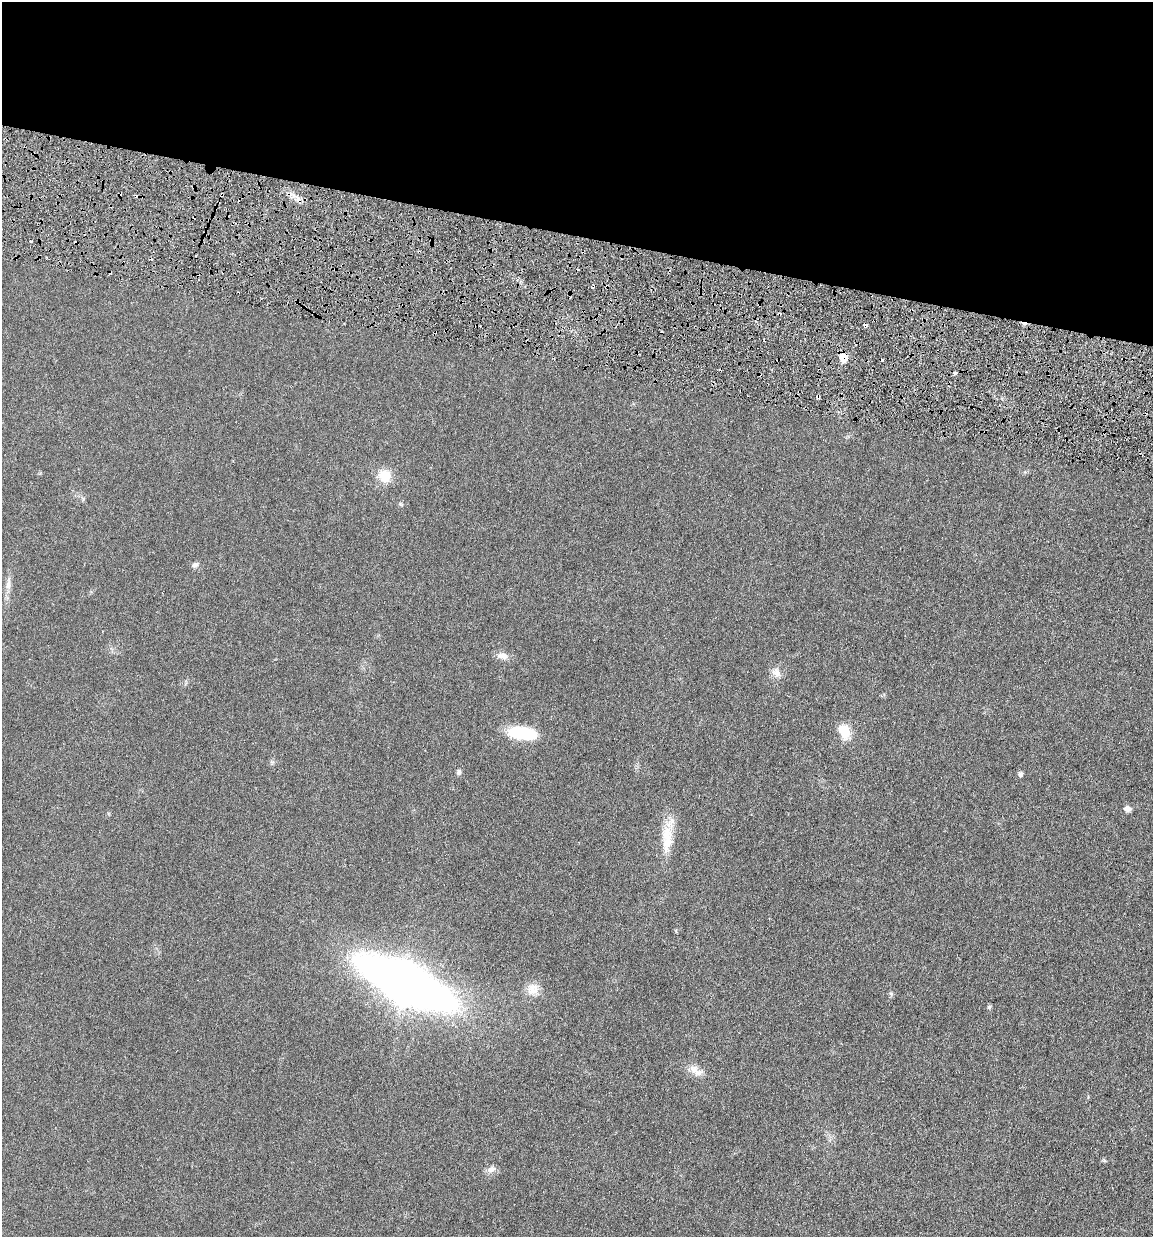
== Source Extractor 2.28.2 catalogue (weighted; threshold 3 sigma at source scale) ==
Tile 2 of 4 x 4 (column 2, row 1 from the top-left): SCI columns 1376-2526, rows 3722-4956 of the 4951 x 5000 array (HDU 1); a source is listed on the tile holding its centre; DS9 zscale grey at full resolution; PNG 1155 x 1239 px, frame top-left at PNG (2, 2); no overlay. Shown black and unused: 19% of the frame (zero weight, under 3 of 6 exposures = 1% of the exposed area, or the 3 px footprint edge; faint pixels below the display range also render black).
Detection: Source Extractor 2.28.2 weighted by HDU 2 'WHT'; one run over the whole footprint, this tile lists its part. Background 0.0394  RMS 0.0043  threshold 0.0178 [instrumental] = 3 sigma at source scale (4.09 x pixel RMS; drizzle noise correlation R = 1.36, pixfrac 0.8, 0.05/0.05 arcsec/px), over >= 5 px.
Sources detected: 30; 8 cosmic-ray / hot-pixel residue — not listed; the other 22 listed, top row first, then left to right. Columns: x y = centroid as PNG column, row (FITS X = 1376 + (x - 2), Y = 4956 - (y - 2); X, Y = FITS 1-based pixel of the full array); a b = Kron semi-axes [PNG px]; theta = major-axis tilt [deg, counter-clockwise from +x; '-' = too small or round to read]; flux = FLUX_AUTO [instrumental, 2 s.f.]
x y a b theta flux
222 195 4 2 - 0.62
299 201 10 4 -55 1.4
779 314 4 3 - 0.42
843 357 7 6 - 7.2
818 397 4 3 - 1.3
385 476 17 16 - 6.4
195 565 8 7 - 1.2
8 584 19 6 82 2.6
502 656 15 9 -6 2.7
776 673 13 10 -40 2.8
845 732 16 11 -58 8.3
522 733 28 13 -7 18
459 772 7 6 - 0.96
1020 774 5 5 - 1.2
1127 809 7 6 - 1.9
667 838 38 14 87 10
405 983 56 19 -26 620
533 989 17 15 57 4.6
891 994 7 4 -56 0.61
989 1007 6 5 - 0.55
696 1071 23 9 -32 3.8
491 1169 13 7 21 1.8
Overlapping masked pixels (flux is a lower limit): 5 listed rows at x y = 222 195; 299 201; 779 314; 843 357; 818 397
Unlisted compact peaks at least as high as the median listed source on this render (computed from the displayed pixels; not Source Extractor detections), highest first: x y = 400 504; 1104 1160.